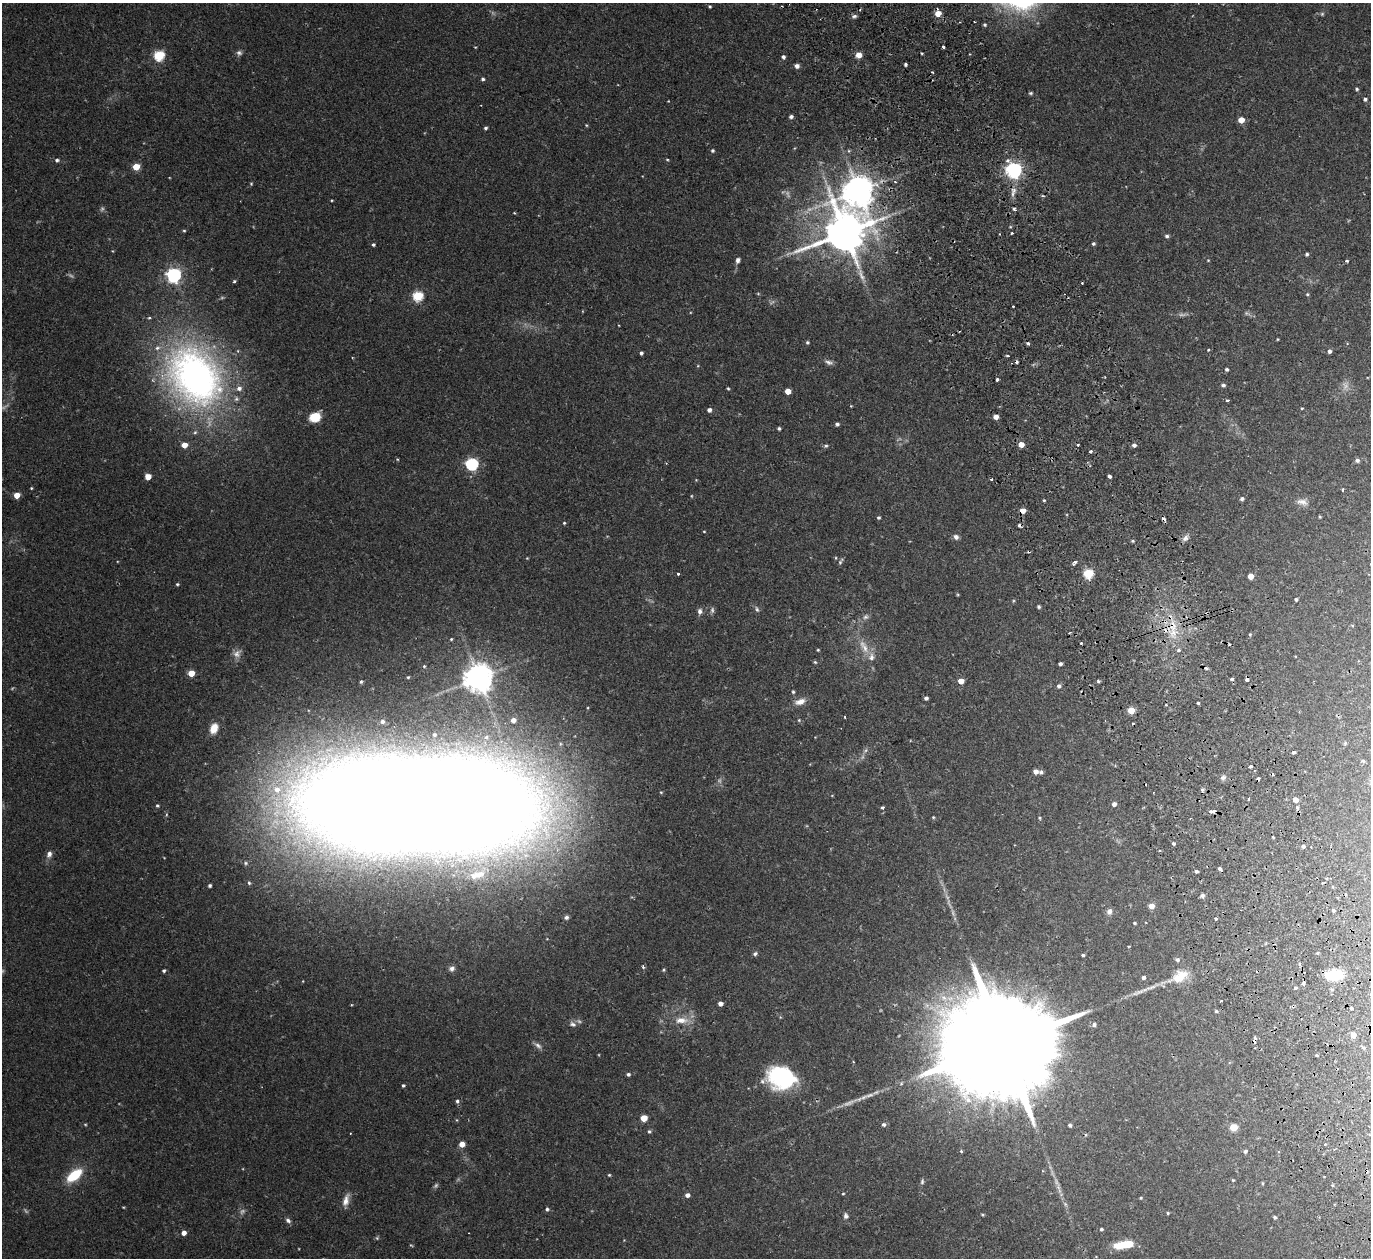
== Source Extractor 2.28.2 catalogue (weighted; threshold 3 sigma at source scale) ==
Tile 6 of 4 x 4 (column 2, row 2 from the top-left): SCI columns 1425-2793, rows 2695-3950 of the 5588 x 5513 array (HDU 1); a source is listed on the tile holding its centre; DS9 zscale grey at full resolution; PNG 1373 x 1260 px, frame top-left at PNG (2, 3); no overlay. Shown black and unused: <1% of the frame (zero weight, under 2 of 3 exposures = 3% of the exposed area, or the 3 px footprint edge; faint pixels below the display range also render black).
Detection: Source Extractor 2.28.2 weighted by HDU 2 'WHT'; one run over the whole footprint, this tile lists its part. Background 0.0576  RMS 0.005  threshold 0.0227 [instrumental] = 3 sigma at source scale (4.5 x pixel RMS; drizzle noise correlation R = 1.50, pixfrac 1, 0.05/0.05 arcsec/px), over >= 5 px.
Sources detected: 270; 15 too faint to see at this stretch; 14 cosmic-ray / hot-pixel residue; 1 long thin detection or spike segment (spike, bleed or trail) — not listed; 8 inside a brighter listed object's ellipse — not listed separately; the other 232 listed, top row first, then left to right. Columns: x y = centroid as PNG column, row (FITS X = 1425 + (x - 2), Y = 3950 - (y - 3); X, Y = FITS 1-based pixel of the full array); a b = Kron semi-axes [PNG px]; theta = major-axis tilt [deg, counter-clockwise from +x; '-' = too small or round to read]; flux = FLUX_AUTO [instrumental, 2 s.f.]
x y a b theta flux
710 6 4 4 - 0.63
938 13 5 5 - 7.5
1322 14 5 5 - 0.74
854 16 8 4 14 1.2
974 22 2 2 - 0.58
985 25 5 4 - 0.77
943 47 3 2 - 0.73
239 53 7 7 - 1.4
922 53 4 2 - 0.47
859 55 4 4 - 7.3
159 56 5 5 - 44
783 57 5 4 - 1.3
905 64 3 3 - 0.95
797 66 5 5 - 1.9
483 79 4 4 - 0.94
1357 89 4 3 - 0.73
1031 93 5 4 - 0.72
1365 99 5 5 - 1.1
668 101 2 2 - 0.28
791 117 4 4 - 1.5
1241 120 4 4 - 6.7
586 125 4 3 - 0.44
485 128 4 3 - 0.88
712 150 4 4 - 0.8
57 160 5 4 - 1.1
136 167 5 4 - 13
1014 170 6 6 - 170
251 184 4 4 - 0.5
1014 190 9 8 - 2.7
858 191 10 9 - 940
332 200 4 2 - 0.4
1014 208 3 3 - 1.6
514 213 3 3 - 0.42
184 231 4 3 - 0.54
845 232 13 11 24 2100
1012 233 3 2 - 0.57
1167 236 6 4 -2 0.95
1093 244 4 4 - 0.93
373 245 4 4 - 0.8
1307 254 4 3 - 0.77
738 260 6 5 - 1.6
1208 260 4 3 - 0.4
1347 261 4 3 - 0.63
174 275 6 6 - 130
234 281 4 3 - 0.75
1307 294 5 4 - 0.54
418 296 5 5 - 37
1277 339 4 3 - 0.37
807 342 4 4 - 0.68
1208 350 4 3 - 0.41
1329 351 4 4 - 1.4
641 353 4 3 - 1.1
1008 355 3 3 - 0.94
829 362 12 6 -19 1.7
1227 369 4 4 - 0.93
195 376 81 61 -55 200
997 379 3 3 - 1.5
1223 385 5 4 - 1.1
728 388 4 3 - 0.54
788 391 4 4 - 6.8
1227 400 3 3 - 1
851 406 3 3 - 0.37
1302 408 4 3 - 0.42
709 410 4 4 - 2
315 417 9 8 - 11
996 417 4 4 - 4.2
837 424 4 4 - 1.2
779 428 3 3 - 0.92
1021 444 4 4 - 6.7
1078 445 3 3 - 0.85
1134 445 5 4 - 1.5
826 446 6 5 - 0.91
1090 452 4 4 - 0.7
1357 460 5 5 - 1.3
472 464 6 5 - 76
1109 476 4 3 - 2.6
148 477 5 4 - 7
991 479 3 3 - 0.58
31 488 3 3 - 0.45
1343 490 3 3 - 0.8
17 495 5 4 - 7.2
691 496 5 3 - 0.38
1242 499 5 4 - 1.1
1044 500 4 3 - 0.55
1302 502 15 8 -14 3.3
1023 511 5 4 - 4.6
1320 517 4 3 - 0.45
879 518 4 4 - 0.8
1164 519 4 3 - 3
564 523 4 4 - 0.54
704 531 3 2 - 0.37
956 537 7 6 - 1.7
1185 538 10 7 49 2
1133 541 4 4 - 0.62
527 558 4 3 - 0.36
840 562 8 4 55 0.95
1075 562 5 3 - 2.5
1088 573 5 5 - 31
678 574 3 3 - 0.91
1251 576 4 4 - 5.7
177 584 4 3 - 0.65
1296 599 3 3 - 0.85
1039 607 4 3 - 0.89
757 609 8 4 -66 1.1
700 611 8 6 86 1.8
1207 613 3 3 - 0.51
866 617 8 7 - 1.5
1173 626 20 12 -86 11
1250 634 4 4 - 0.47
451 639 4 3 - 0.53
1081 643 3 3 - 2.6
864 647 23 8 -61 6.2
818 650 3 3 - 0.51
1178 650 6 5 - 1
237 654 12 10 46 3.2
815 662 5 4 - 0.63
1060 664 4 3 - 1.2
424 666 5 4 - 0.56
191 673 5 4 - 8.5
408 677 3 3 - 0.58
478 678 8 8 - 760
1232 679 4 3 - 0.91
1247 680 4 3 - 1.6
961 681 4 4 - 6
1098 681 4 3 - 0.88
361 682 3 3 - 0.96
1059 686 5 5 - 1.4
793 692 5 4 - 0.76
926 698 4 4 - 1.4
800 702 15 7 17 4
1198 703 3 3 - 1.5
1131 710 5 4 - 11
845 717 3 2 - 0.46
513 720 5 5 - 2.4
799 720 4 3 - 0.47
382 721 6 5 - 1.3
214 728 11 8 68 6.5
434 735 7 6 - 1.4
1293 752 3 3 - 2.9
1363 761 3 3 - 1.5
1250 767 4 3 - 5.1
1036 772 6 5 - 2.2
1223 778 7 5 39 1.4
1248 799 3 2 - 0.7
1295 800 4 4 - 3.9
419 804 172 67 -1 2900
1114 804 5 4 - 1.9
157 806 5 5 - 0.78
882 807 4 3 - 1.2
1297 807 5 4 - 1.2
1212 811 6 4 6 2.2
933 817 4 3 - 0.49
1040 818 5 3 - 0.52
1273 837 3 3 - 0.76
1173 844 3 3 - 1.5
1303 846 5 4 - 1
49 854 9 7 74 2.1
1220 869 4 3 - 1.1
1196 872 4 3 - 2
477 875 23 10 14 7.8
249 883 5 4 - 0.81
210 886 4 3 - 0.94
1202 895 6 6 - 1.1
1151 906 5 4 - 4.7
1109 911 8 7 - 1.6
1333 911 3 3 - 0.77
566 917 6 5 - 1.3
1216 919 4 3 - 0.58
1135 923 3 2 - 0.52
1317 953 4 4 - 0.45
755 954 5 5 - 1.2
1083 955 3 3 - 0.65
1177 960 6 5 - 1.1
643 967 6 4 -66 0.69
452 968 8 7 - 1.9
664 970 4 4 - 0.59
164 971 4 4 - 0.86
1181 975 18 15 -2 8.4
1334 975 19 10 4 13
1143 977 4 4 - 1.3
1303 983 4 3 - 2.3
1296 988 3 3 - 1.2
1332 990 5 3 - 0.59
944 998 12 8 -32 4.8
1221 1001 3 2 - 0.93
720 1004 4 4 - 2.6
1351 1008 3 3 - 1.4
1216 1011 4 4 - 0.72
681 1020 20 9 1 6.4
573 1024 10 7 -21 1.8
1094 1025 5 4 - 1.2
1353 1035 4 4 - 4.3
1254 1041 7 3 82 2.1
1001 1044 60 21 18 29000
538 1046 12 6 -38 1.7
1317 1055 3 2 - 0.61
628 1074 4 4 - 0.96
781 1077 26 20 -13 53
403 1085 4 3 - 0.78
457 1101 5 4 - 1
644 1118 5 4 - 9.8
85 1124 5 3 - 0.44
883 1125 5 5 - 1.2
1070 1125 4 3 - 0.92
1234 1127 5 5 - 14
649 1131 5 4 - 0.76
462 1144 4 4 - 5.7
961 1151 5 4 - 0.67
1245 1151 5 4 - 1.1
1278 1151 3 3 - 0.63
74 1175 16 8 38 18
609 1175 4 3 - 0.52
1324 1176 3 2 - 0.32
1233 1180 3 3 - 0.49
922 1182 7 5 83 0.93
1262 1183 5 3 - 0.49
1332 1185 4 3 - 0.48
843 1194 4 4 - 0.46
687 1195 4 4 - 2.2
1141 1198 4 3 - 0.51
346 1200 17 8 75 3.9
1065 1204 7 4 -71 0.9
123 1207 4 3 - 0.39
547 1209 5 5 - 0.96
1168 1213 4 4 - 0.57
982 1214 5 3 - 0.48
846 1216 9 7 -80 1.6
1275 1217 4 3 - 0.8
288 1220 8 5 -35 1.4
1101 1229 4 3 - 0.87
184 1233 5 4 - 3.2
1124 1245 23 8 8 12
Overlapping masked pixels (flux is a lower limit): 12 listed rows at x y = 938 13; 858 191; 845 232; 1023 511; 1164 519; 1207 613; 1173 626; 1247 680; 419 804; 1303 983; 1254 1041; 1001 1044